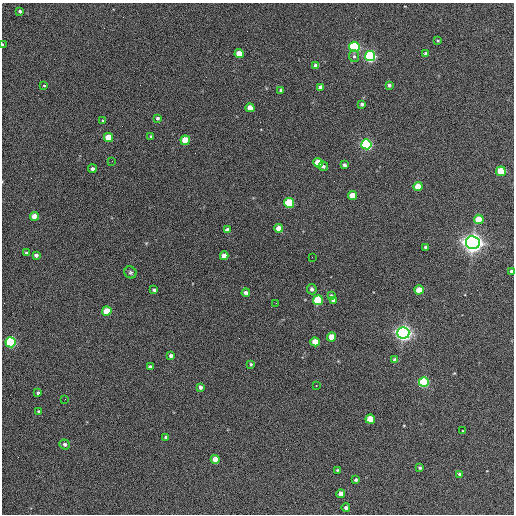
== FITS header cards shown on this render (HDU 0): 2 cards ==
NAXIS1  =                  512 / Axis length
NAXIS2  =                  512 / Axis length

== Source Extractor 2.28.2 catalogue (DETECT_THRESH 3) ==
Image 512 x 512 px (HDU 0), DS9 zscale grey, 1 PNG px = 1 image px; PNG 516 x 516 px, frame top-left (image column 1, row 512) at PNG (2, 3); each listed source drawn as its Kron ellipse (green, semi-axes under 4 px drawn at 4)
Background 363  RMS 21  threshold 61.9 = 3 sigma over >= 5 px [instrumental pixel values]
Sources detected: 76; all 76 listed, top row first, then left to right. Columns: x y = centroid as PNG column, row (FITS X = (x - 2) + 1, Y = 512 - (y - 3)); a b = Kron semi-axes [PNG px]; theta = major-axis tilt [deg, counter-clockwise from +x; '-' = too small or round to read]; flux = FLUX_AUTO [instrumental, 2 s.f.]
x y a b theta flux
20 11 4 3 - 2.5e+03
438 41 3 2 - 1.2e+03
2 45 4 2 - 1.9e+03
354 47 5 5 - 2.3e+05
239 54 4 4 - 2.5e+04
426 54 4 4 - 4.0e+03
354 56 6 5 - 2.7e+03
370 56 5 5 - 3.0e+05
316 65 4 4 - 6.3e+03
389 85 4 4 - 3.3e+03
44 86 4 2 - 1.3e+03
320 87 4 4 - 4.7e+03
281 90 4 3 - 2.0e+03
362 104 4 4 - 4.1e+03
250 108 4 4 - 1.7e+04
158 118 4 4 - 2.6e+03
102 120 3 2 - 1.0e+04
151 136 3 3 - 1.5e+03
108 138 5 4 - 3.8e+04
185 140 4 4 - 3.2e+04
366 144 5 5 - 2.8e+05
112 161 2 2 - 7.0e+02
318 163 5 4 - 5.2e+04
344 165 4 3 - 3.7e+03
323 166 5 4 - 3.1e+03
92 169 4 4 - 3.8e+03
501 171 5 4 - 6.2e+04
418 186 4 4 - 3.1e+04
352 196 4 4 - 2.3e+04
289 203 5 5 - 1.0e+05
34 216 4 4 - 1.8e+04
479 219 5 4 - 4.0e+04
279 228 4 4 - 1.9e+04
227 230 4 4 - 8.1e+03
473 243 7 6 - 1.3e+06
426 247 3 3 - 3.4e+03
26 253 4 4 - 1.9e+03
36 255 4 4 - 5.1e+03
224 256 4 4 - 1.3e+04
312 257 2 2 - 7.5e+02
130 272 6 5 - 2.7e+03
512 272 4 3 - 7.4e+03
312 289 5 5 - 4.3e+03
154 290 3 3 - 2.5e+03
419 290 4 4 - 2.6e+04
246 293 4 4 - 5.4e+03
331 295 4 4 - 1.8e+03
318 300 5 5 - 9.2e+04
334 301 4 4 - 5.7e+03
276 303 2 2 - 6.4e+02
107 311 5 4 - 3.8e+04
403 333 6 6 - 8.6e+05
331 337 4 4 - 2.7e+04
11 342 5 5 - 2.3e+05
315 342 4 4 - 3.5e+04
171 356 4 3 - 4.6e+03
395 360 4 4 - 8.6e+03
251 364 4 3 - 1.8e+03
150 367 4 3 - 3.8e+03
424 382 5 5 - 1.6e+05
316 385 3 2 - 1.3e+03
200 387 4 4 - 5.1e+03
38 393 4 3 - 2.0e+03
65 399 2 2 - 6.2e+02
39 411 3 3 - 1.6e+03
370 419 4 4 - 4.1e+04
463 431 3 2 - 1.0e+03
166 437 3 3 - 3.2e+03
65 444 5 5 - 4.0e+03
215 459 4 4 - 2.4e+04
420 468 3 3 - 2.2e+03
337 470 3 3 - 1.4e+03
460 474 4 3 - 3.1e+03
356 480 3 3 - 2.9e+03
341 494 4 4 - 1.2e+04
346 508 4 4 - 4.2e+03
At the frame edge (FLAGS 8, measured only in part): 2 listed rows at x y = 2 45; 512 272